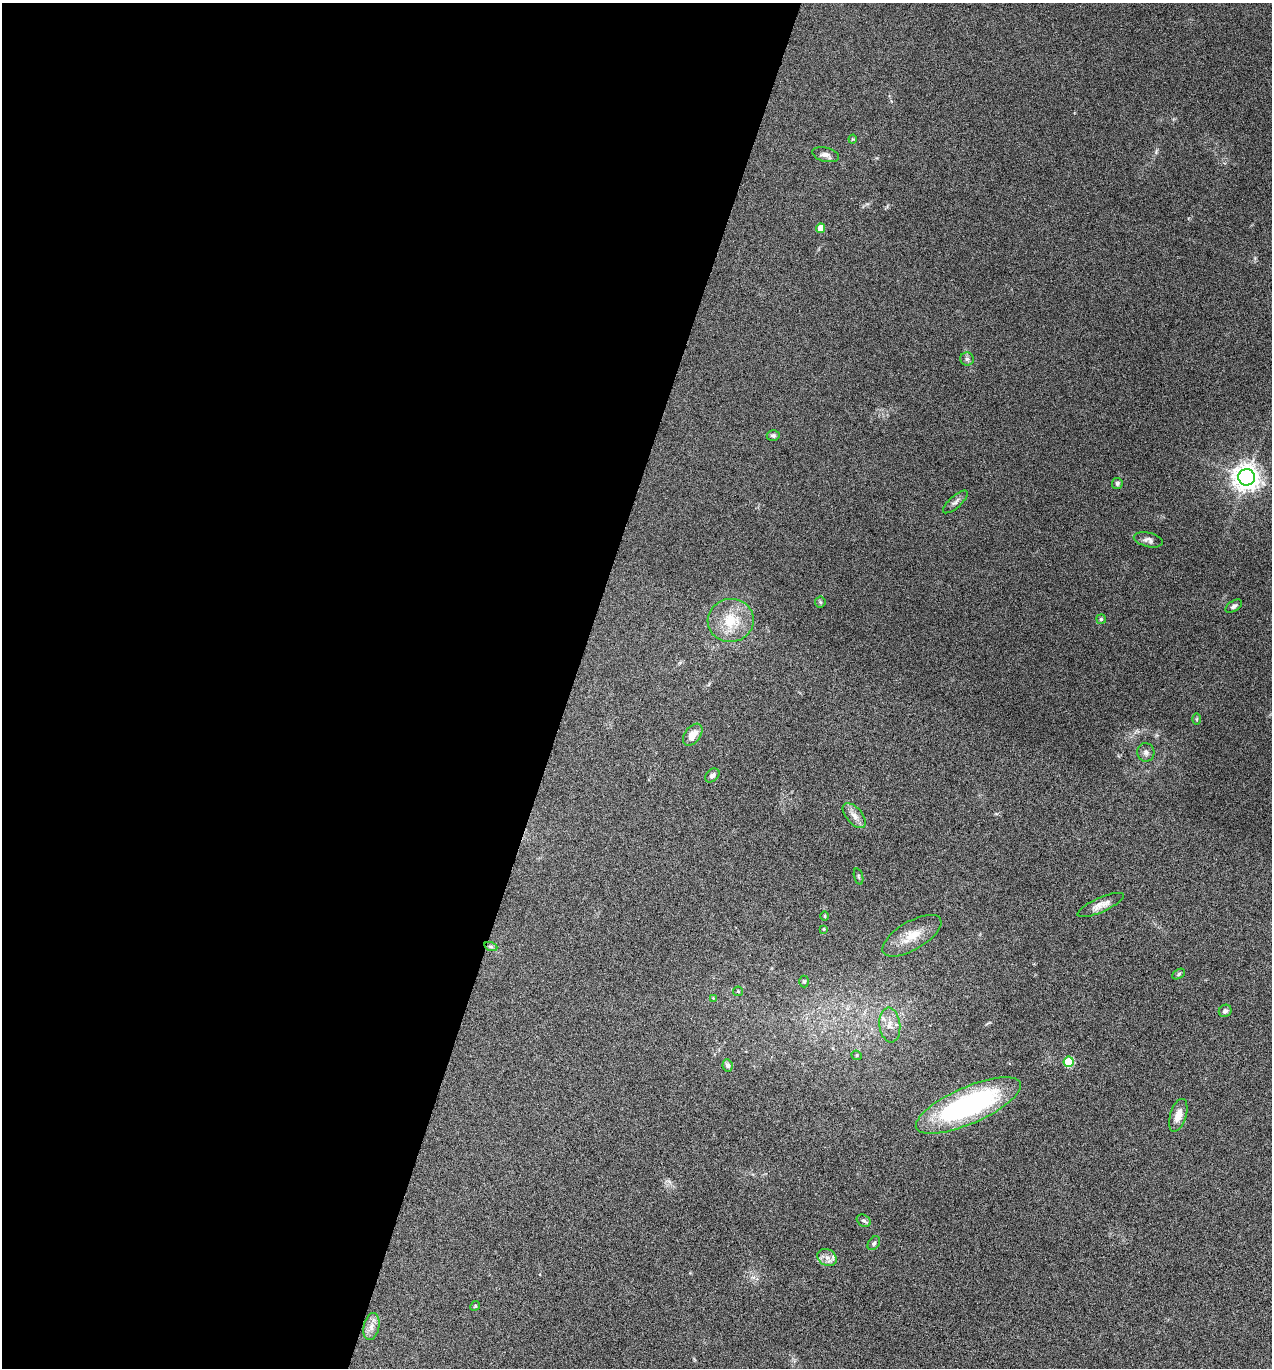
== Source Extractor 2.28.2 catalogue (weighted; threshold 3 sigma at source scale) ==
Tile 5 of 4 x 4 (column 1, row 2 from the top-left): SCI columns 270-1539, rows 2736-4101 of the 5488 x 5474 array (HDU 1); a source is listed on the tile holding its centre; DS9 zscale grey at full resolution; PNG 1274 x 1370 px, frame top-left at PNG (2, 3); each listed source drawn as its Kron ellipse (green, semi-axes under 4 px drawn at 4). Shown black and unused: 45% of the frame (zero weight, under 5 of 9 exposures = <1% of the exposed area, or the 3 px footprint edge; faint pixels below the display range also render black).
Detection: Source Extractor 2.28.2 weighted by HDU 2 'WHT'; one run over the whole footprint, this tile lists its part. Background 0.171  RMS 0.0059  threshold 0.024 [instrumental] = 3 sigma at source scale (4.09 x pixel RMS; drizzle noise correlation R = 1.36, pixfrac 0.8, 0.05/0.05 arcsec/px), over >= 5 px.
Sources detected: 40; all 40 listed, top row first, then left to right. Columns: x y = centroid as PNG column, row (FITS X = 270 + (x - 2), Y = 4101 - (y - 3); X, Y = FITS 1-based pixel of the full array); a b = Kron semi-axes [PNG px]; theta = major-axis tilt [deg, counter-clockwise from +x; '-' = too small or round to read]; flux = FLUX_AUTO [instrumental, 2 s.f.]
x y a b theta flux
853 139 4 4 - 0.47
826 155 14 7 -14 2.8
821 228 4 4 - 8.3
967 359 6 6 - 1.3
773 435 6 5 - 1.2
1246 477 8 8 - 600
1117 484 5 5 - 1.1
955 502 15 6 42 2.1
1148 540 15 7 -14 2.4
820 602 5 5 - 0.75
1234 606 9 5 33 1.5
1101 619 5 4 - 0.83
731 620 23 21 10 17
1197 719 6 4 90 0.6
693 735 12 7 54 6.1
1146 752 9 8 - 2.3
712 775 8 6 41 1.8
854 816 15 8 -49 3.6
858 876 8 3 -71 0.71
1101 905 25 7 24 4.6
824 916 5 3 - 0.5
824 929 4 4 - 0.5
912 936 33 14 31 12
491 947 6 4 -19 0.87
1179 974 7 4 29 0.91
804 982 6 4 -89 0.86
738 991 5 4 - 0.64
713 998 4 4 - 0.41
1225 1011 6 6 - 1.4
890 1025 17 10 -83 6.1
857 1055 5 4 - 0.76
1069 1062 5 5 - 28
728 1065 6 5 - 1.6
968 1105 57 18 24 100
1178 1115 17 8 72 5.6
864 1221 7 5 -34 1.1
874 1243 7 5 53 1.2
827 1258 10 8 -32 3.2
475 1306 5 4 - 0.68
371 1326 14 8 79 3.5